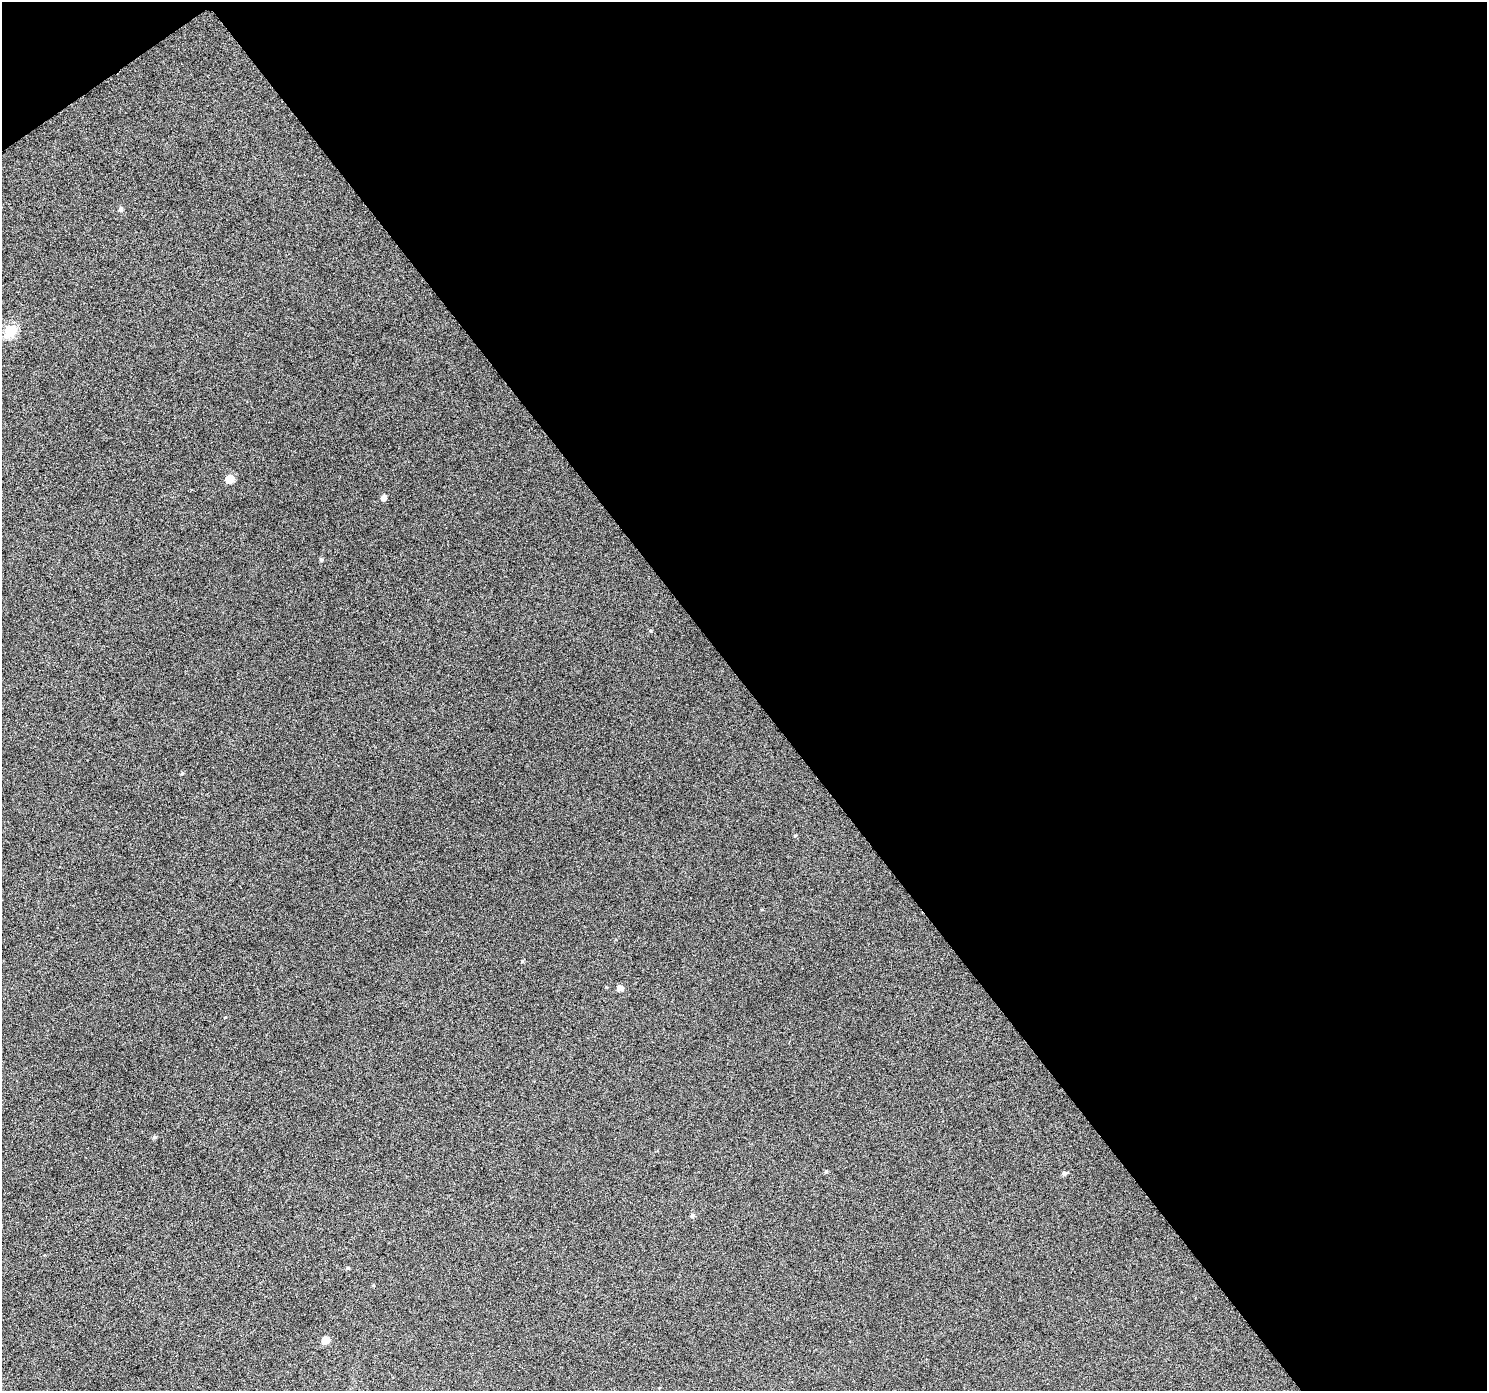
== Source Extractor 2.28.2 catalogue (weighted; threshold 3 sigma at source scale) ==
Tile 2 of 2 x 2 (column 2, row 1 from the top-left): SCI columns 1492-2976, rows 1484-2872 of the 2978 x 2949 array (HDU 1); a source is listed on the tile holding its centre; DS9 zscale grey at full resolution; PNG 1489 x 1393 px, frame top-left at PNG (2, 2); no overlay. Shown black and unused: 50% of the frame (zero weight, under 4 of 7 exposures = <1% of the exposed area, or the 3 px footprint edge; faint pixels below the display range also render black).
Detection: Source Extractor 2.28.2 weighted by HDU 2 'WHT'; one run over the whole footprint, this tile lists its part. Background 0.0246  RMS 0.0061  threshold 0.025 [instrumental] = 3 sigma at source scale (4.09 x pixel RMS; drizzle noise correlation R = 1.36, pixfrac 0.8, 0.0396/0.0396 arcsec/px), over >= 5 px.
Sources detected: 16; all 16 listed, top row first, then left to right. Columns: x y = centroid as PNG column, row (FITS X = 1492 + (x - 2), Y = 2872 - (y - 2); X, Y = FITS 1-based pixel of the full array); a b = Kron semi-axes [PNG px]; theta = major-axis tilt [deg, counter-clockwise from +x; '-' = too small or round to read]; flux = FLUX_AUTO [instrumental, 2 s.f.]
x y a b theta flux
121 209 6 5 - 1.4
10 331 7 6 - 39
230 479 6 5 - 11
384 497 6 5 - 2.4
321 560 5 4 - 0.84
650 631 5 4 - 0.61
182 773 4 4 - 0.62
795 836 4 4 - 0.62
522 961 4 4 - 0.65
620 988 6 5 - 2.7
154 1137 5 4 - 1
826 1172 6 4 1 0.66
1064 1173 5 5 - 1.4
692 1215 6 5 - 1.1
348 1268 5 4 - 0.73
325 1340 6 6 - 6